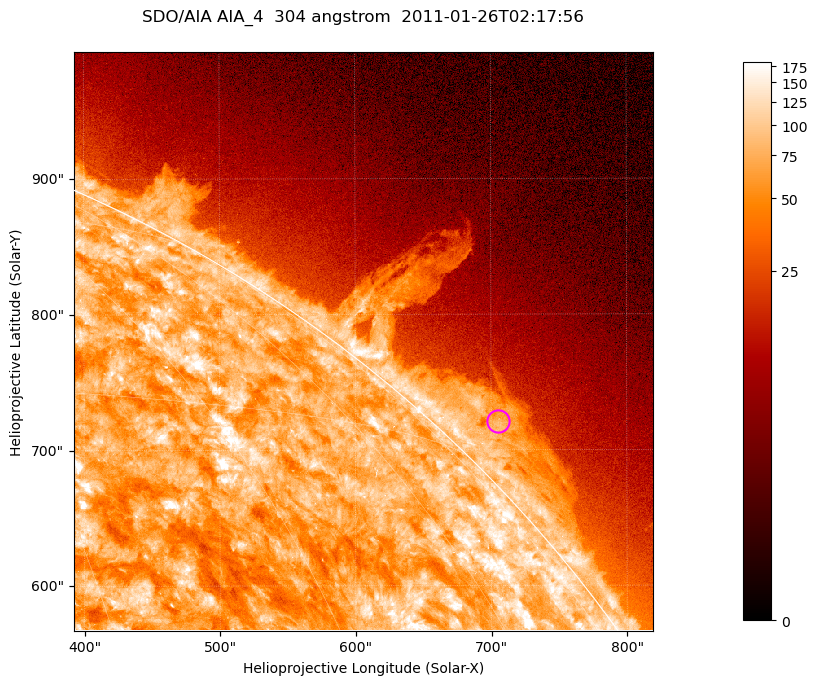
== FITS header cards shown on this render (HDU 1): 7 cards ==
TELESCOP= 'SDO/AIA '           / For AIA: SDO/AIA
INSTRUME= 'AIA_4   '           / For AIA: AIA_ATA1, AIA_ATA2, AIA_ATA3 or AIA_AT
WAVELNTH=                  304 / [angstrom] Wavelength
WAVEUNIT= 'angstrom'           / Wavelength unit: angstrom
DATE-OBS= '2011-01-26T02:17:56.128' / [ISO] Date when observation started; ISO 8
CTYPE1  = 'HPLN-TAN'           / CTYPE1; Typically HPLN
CTYPE2  = 'HPLT-TAN'           / CTYPE2; Typically HPLT

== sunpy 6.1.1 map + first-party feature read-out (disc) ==
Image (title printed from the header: SDO/AIA AIA_4  304 angstrom  2011-01-26T02:17:56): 711 x 711 px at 0.6 arcsec/px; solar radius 975 arcsec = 1624 px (partial field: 2.6% of the solar disc is inside the frame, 42% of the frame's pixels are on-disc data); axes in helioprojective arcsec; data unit not stated in the header (colour bar unlabelled)
Orientation: roll -0.131 deg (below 1 deg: not rotated)
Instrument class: DISC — disc imager (sunpy class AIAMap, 304 A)
Bright regions (active regions / flare kernels): reference = the on-disc median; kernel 7 px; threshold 5 sigma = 121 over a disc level ~74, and >= 1.15x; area >= 505 px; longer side >= 9 px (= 5.4 arcsec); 0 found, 0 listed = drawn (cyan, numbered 1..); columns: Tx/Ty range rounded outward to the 2 arcsec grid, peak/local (2 s.f.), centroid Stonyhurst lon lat
Off-limb structures (1.02-1.3 R_sun): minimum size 252 px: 4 found; the strongest spans PA ~310..320 deg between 1.02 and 1.06 R_sun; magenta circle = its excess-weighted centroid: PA ~315 deg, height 1.03 R_sun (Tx ~704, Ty ~722 arcsec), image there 2.8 x the reference